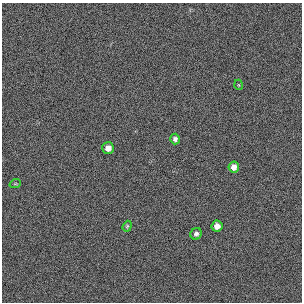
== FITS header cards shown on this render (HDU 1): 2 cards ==
NAXIS1  =                  300 / length of original image axis
NAXIS2  =                  300 / length of original image axis

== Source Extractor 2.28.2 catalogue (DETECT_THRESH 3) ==
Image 300 x 300 px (HDU 1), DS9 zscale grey, 1 PNG px = 1 image px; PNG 304 x 304 px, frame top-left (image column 1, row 300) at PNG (2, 3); each listed source drawn as its Kron ellipse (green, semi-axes under 4 px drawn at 4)
Background 384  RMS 67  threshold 200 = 3 sigma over >= 5 px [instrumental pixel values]
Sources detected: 8; all 8 listed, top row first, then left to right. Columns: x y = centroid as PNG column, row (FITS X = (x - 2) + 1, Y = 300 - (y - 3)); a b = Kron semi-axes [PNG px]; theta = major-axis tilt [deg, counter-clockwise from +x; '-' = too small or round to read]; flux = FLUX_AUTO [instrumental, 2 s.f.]
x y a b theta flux
239 85 5 3 - 3700
175 139 5 5 - 13000
108 148 6 6 - 25000
234 167 5 5 - 25000
15 184 6 3 18 4500
127 226 6 4 69 5500
217 226 5 5 - 26000
196 234 6 5 - 13000